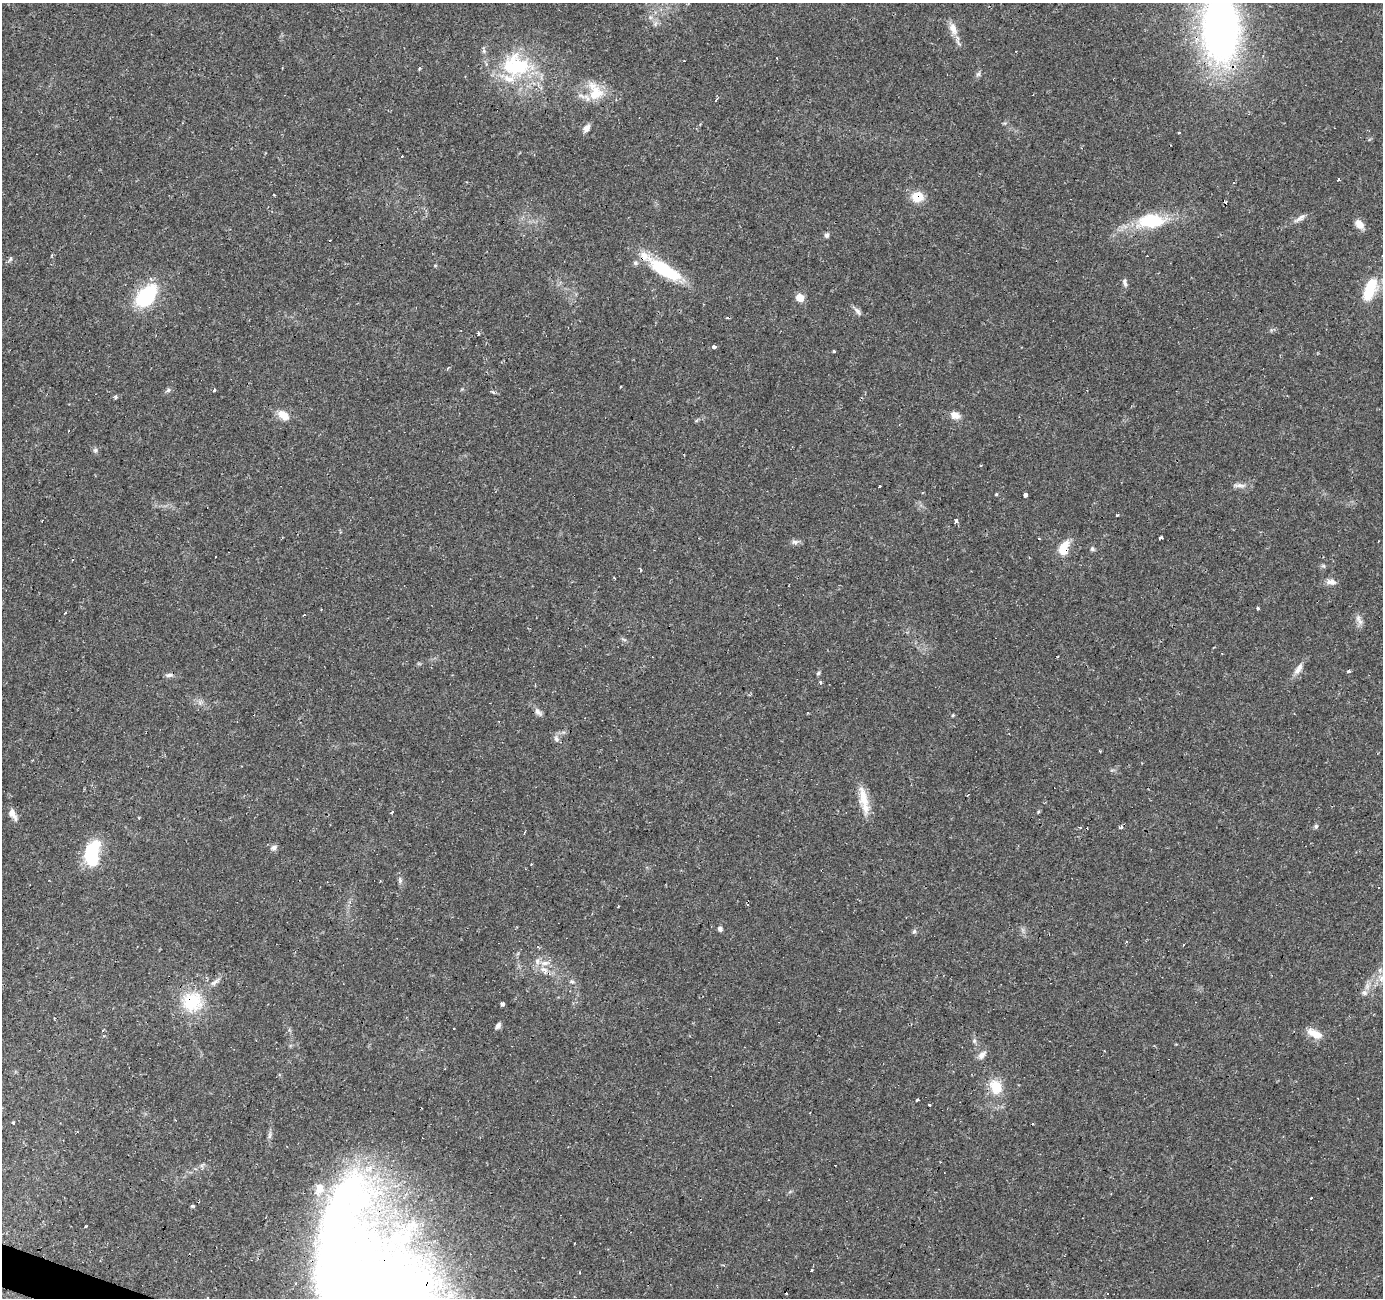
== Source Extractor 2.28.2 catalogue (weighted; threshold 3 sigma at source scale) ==
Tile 7 of 4 x 4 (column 3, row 2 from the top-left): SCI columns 2761-4141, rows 2797-4092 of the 5523 x 5658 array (HDU 1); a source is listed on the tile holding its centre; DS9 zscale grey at full resolution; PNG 1385 x 1300 px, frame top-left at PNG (2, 3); no overlay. Shown black and unused: <1% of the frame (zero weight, under 2 of 3 exposures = <1% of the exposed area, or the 3 px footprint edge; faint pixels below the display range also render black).
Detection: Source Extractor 2.28.2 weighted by HDU 2 'WHT'; one run over the whole footprint, this tile lists its part. Background 0.0346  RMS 0.0034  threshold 0.0152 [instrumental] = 3 sigma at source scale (4.5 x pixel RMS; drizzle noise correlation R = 1.50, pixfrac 1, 0.0396/0.0396 arcsec/px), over >= 5 px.
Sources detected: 131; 1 inside a brighter object's white glare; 24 cosmic-ray / hot-pixel residue — not listed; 7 inside a brighter listed object's ellipse — not listed separately; the other 99 listed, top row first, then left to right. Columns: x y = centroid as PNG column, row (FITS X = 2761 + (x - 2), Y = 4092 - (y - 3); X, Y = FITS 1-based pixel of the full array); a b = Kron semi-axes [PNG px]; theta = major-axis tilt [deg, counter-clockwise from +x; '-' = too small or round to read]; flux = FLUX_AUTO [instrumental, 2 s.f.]
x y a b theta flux
650 17 7 4 -72 0.69
655 24 7 5 47 0.78
953 29 18 9 -63 3.3
1221 29 65 35 -89 150
516 65 43 32 -10 30
420 68 3 3 - 1.5
978 74 7 6 - 0.79
595 92 28 18 -71 9.3
586 128 9 7 52 2.2
1179 132 3 3 - 1.1
402 156 3 3 - 0.31
1339 179 3 3 - 0.85
917 197 14 11 3 5.5
1300 218 18 5 32 1.7
1151 221 23 12 1 20
1359 224 13 8 -50 2.6
827 235 6 6 - 0.79
10 259 10 4 66 0.63
663 269 43 16 -34 19
1125 282 11 6 -82 1.1
1370 289 19 9 68 16
146 296 21 13 49 28
800 297 7 6 - 4.4
857 311 13 5 -53 1.2
478 334 4 3 - 0.35
714 347 4 4 - 1.1
834 351 3 3 - 0.63
447 368 3 3 - 0.99
168 390 8 5 32 0.74
214 390 3 3 - 0.97
493 392 4 3 - 0.98
116 397 6 4 -81 0.61
284 415 12 8 -38 4.7
955 415 12 8 -19 2.6
95 450 6 5 - 0.68
1239 485 19 5 0 1.6
879 486 3 3 - 1.3
996 494 4 3 - 0.36
1025 495 3 3 - 22
1117 515 4 3 - 0.32
956 521 4 3 - 2.9
1161 538 3 3 - 2.5
796 542 7 6 - 0.98
1064 548 18 11 71 6
1092 549 7 5 77 0.64
215 557 3 2 - 0.39
640 570 3 2 - 0.51
614 578 3 2 - 0.34
1331 582 13 7 -3 1.9
1257 608 4 3 - 0.47
65 613 4 2 - 0.34
1358 618 10 7 -90 1.5
652 657 3 2 - 0.41
1299 667 12 8 63 2
1348 671 3 3 - 1
819 673 5 4 - 0.62
169 675 11 5 8 0.99
820 682 5 3 - 0.39
538 712 13 7 -46 1.5
953 715 5 3 - 0.31
556 739 10 6 -74 1.1
1100 751 4 3 - 0.36
968 795 3 2 - 0.34
864 800 40 10 -78 6.5
392 812 3 2 - 0.67
12 814 15 7 -60 2.5
1316 826 6 5 - 0.67
1121 827 4 3 - 1.2
1080 828 4 3 - 0.45
273 847 9 7 13 1.2
92 853 21 12 83 25
531 864 2 2 - 0.31
400 880 9 6 -81 1
618 906 3 2 - 0.39
720 929 6 5 - 0.93
914 931 7 5 67 0.66
537 961 9 6 -78 1.5
544 969 13 7 -17 2.5
1382 978 14 8 66 3.1
572 981 7 5 -1 0.76
214 983 11 5 47 1.3
1364 993 9 7 30 1.3
192 1001 28 27 - 15
502 1004 4 4 - 3
498 1025 9 5 56 1.1
453 1028 3 3 - 0.56
1314 1033 21 9 -23 4
974 1041 6 6 - 0.69
982 1055 11 7 59 1.7
996 1087 21 15 -60 7.4
917 1100 3 3 - 0.72
929 1105 3 2 - 0.49
13 1123 3 3 - 0.58
192 1206 4 3 - 0.57
335 1259 191 46 -87 140
724 1265 3 3 - 0.6
811 1270 3 2 - 0.57
579 1272 3 2 - 0.57
1108 1294 3 3 - 1.4
Overlapping masked pixels (flux is a lower limit): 5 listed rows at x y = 1221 29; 917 197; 1064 548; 192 1001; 335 1259
Isophote crosses this tile's border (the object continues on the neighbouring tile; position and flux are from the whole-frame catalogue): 3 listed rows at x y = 1221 29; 1382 978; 335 1259